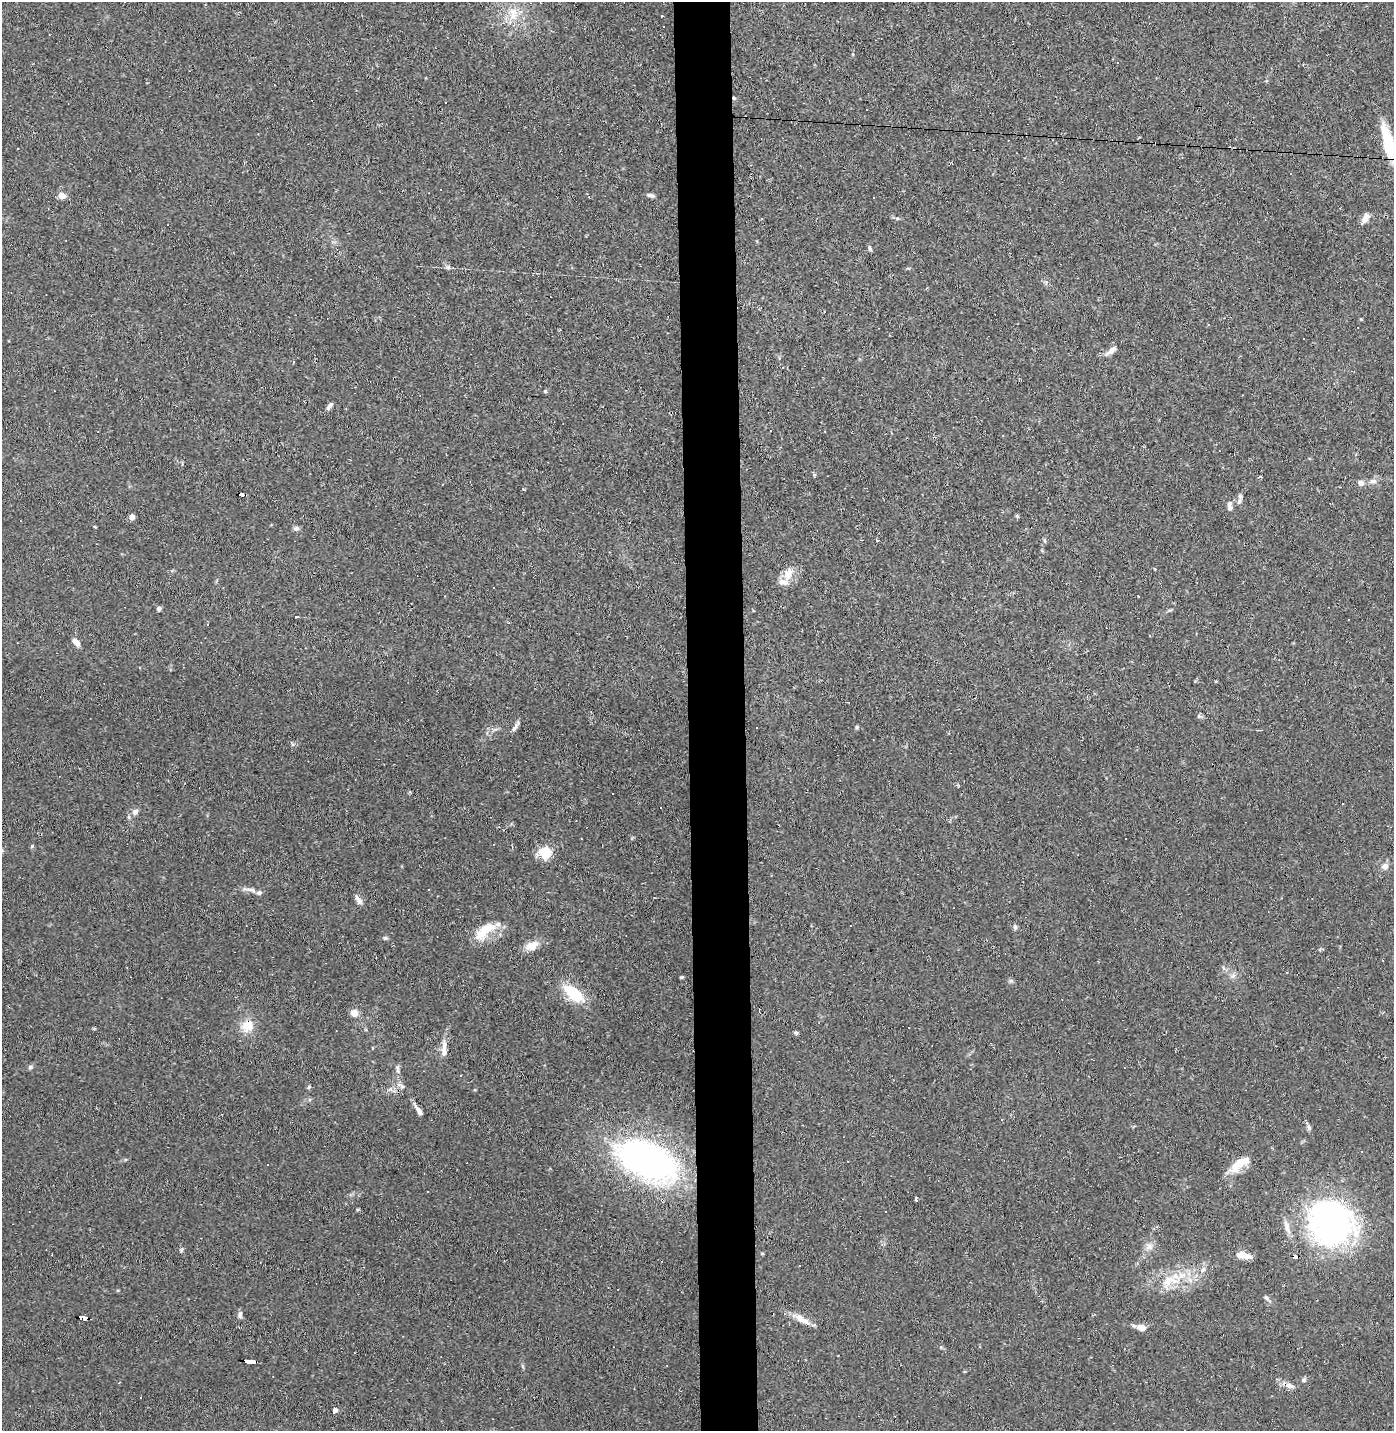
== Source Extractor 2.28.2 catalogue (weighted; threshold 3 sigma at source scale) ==
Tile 5 of 3 x 3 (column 2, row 2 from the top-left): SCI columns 1460-2851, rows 1429-2857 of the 4311 x 4285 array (HDU 1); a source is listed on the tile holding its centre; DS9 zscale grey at full resolution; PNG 1396 x 1433 px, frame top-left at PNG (2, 2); no overlay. Shown black and unused: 4% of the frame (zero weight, under 2 of 3 exposures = <1% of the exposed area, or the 3 px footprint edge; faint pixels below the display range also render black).
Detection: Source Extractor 2.28.2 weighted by HDU 2 'WHT'; one run over the whole footprint, this tile lists its part. Background 0.0535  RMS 0.0052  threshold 0.0233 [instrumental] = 3 sigma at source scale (4.5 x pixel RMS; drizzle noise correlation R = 1.50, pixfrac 1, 0.05/0.05 arcsec/px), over >= 5 px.
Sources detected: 113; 26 cosmic-ray / hot-pixel residue — not listed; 9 inside a brighter listed object's ellipse — not listed separately; the other 78 listed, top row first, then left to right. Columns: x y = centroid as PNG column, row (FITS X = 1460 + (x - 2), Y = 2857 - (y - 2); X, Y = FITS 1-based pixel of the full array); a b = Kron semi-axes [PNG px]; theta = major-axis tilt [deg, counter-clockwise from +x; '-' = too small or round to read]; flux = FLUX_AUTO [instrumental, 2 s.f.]
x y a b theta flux
513 14 20 12 -90 9.1
734 98 4 4 - 0.83
446 102 3 3 - 1.5
1388 142 41 11 -75 20
651 195 9 4 -16 1.3
62 196 4 4 - 8.7
1365 219 14 7 56 3.3
870 248 8 4 -72 0.9
449 268 7 5 -11 1.1
1208 325 3 3 - 1.5
1111 350 18 7 37 2.9
545 391 5 4 - 0.69
330 406 11 4 53 1.7
1260 477 4 3 - 0.52
1373 481 10 6 6 2
1361 483 7 6 - 2.2
241 495 6 3 -13 48
1239 501 9 6 60 1.8
1229 504 9 6 74 1.6
1017 516 6 3 -46 0.62
132 517 4 4 - 4.6
95 527 3 2 - 0.75
296 528 9 6 14 1.2
788 574 18 12 72 6.4
1138 596 3 2 - 0.34
159 609 5 5 - 1.4
76 642 10 5 -46 3.3
1199 716 7 5 -46 0.95
515 726 19 4 57 2
857 727 6 4 72 0.63
135 812 8 7 - 2
32 846 5 4 - 0.57
546 852 6 5 - 50
1385 866 10 8 19 2.4
251 890 19 5 -10 2.7
357 898 10 6 -37 1.8
1015 927 8 5 -79 1.1
483 932 29 13 53 11
385 938 6 5 - 0.85
532 946 15 9 23 6.4
1233 976 8 5 45 1.4
682 977 5 4 - 0.64
573 993 27 13 -41 18
354 1013 9 8 - 3.6
247 1026 17 16 - 8
909 1028 2 2 - 0.44
796 1033 6 4 -17 0.8
372 1048 4 2 - 0.41
444 1049 27 7 88 4.5
30 1067 6 5 - 1.1
397 1067 6 6 - 1.1
402 1086 13 5 -25 2
309 1087 6 4 70 0.6
391 1089 6 4 -71 0.96
419 1110 15 5 -55 2.9
1309 1127 8 5 -63 1.3
649 1161 57 31 -24 190
848 1161 2 2 - 0.43
1240 1163 22 10 43 11
916 1199 4 3 - 1.1
885 1211 2 2 - 0.37
1331 1223 44 40 -68 160
1287 1227 21 6 -69 3.7
1149 1247 10 8 69 2.7
181 1250 5 5 - 0.78
1242 1255 12 8 -7 4.4
1295 1257 6 4 -1 29
1203 1270 8 6 51 1.7
1168 1281 24 12 56 9.8
1266 1298 7 5 -44 1
240 1314 10 5 81 1.4
84 1318 8 4 -7 34
802 1319 23 8 -30 5.6
1142 1328 11 7 -17 3.9
250 1362 11 3 -5 70
1304 1380 6 6 - 1.1
1289 1385 9 7 -14 2.7
335 1410 4 4 - 3.5
Overlapping masked pixels (flux is a lower limit): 7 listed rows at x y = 734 98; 1388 142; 241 495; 247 1026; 1295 1257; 84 1318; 250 1362
Isophote crosses this tile's border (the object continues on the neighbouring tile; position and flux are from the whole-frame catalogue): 1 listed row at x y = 1388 142